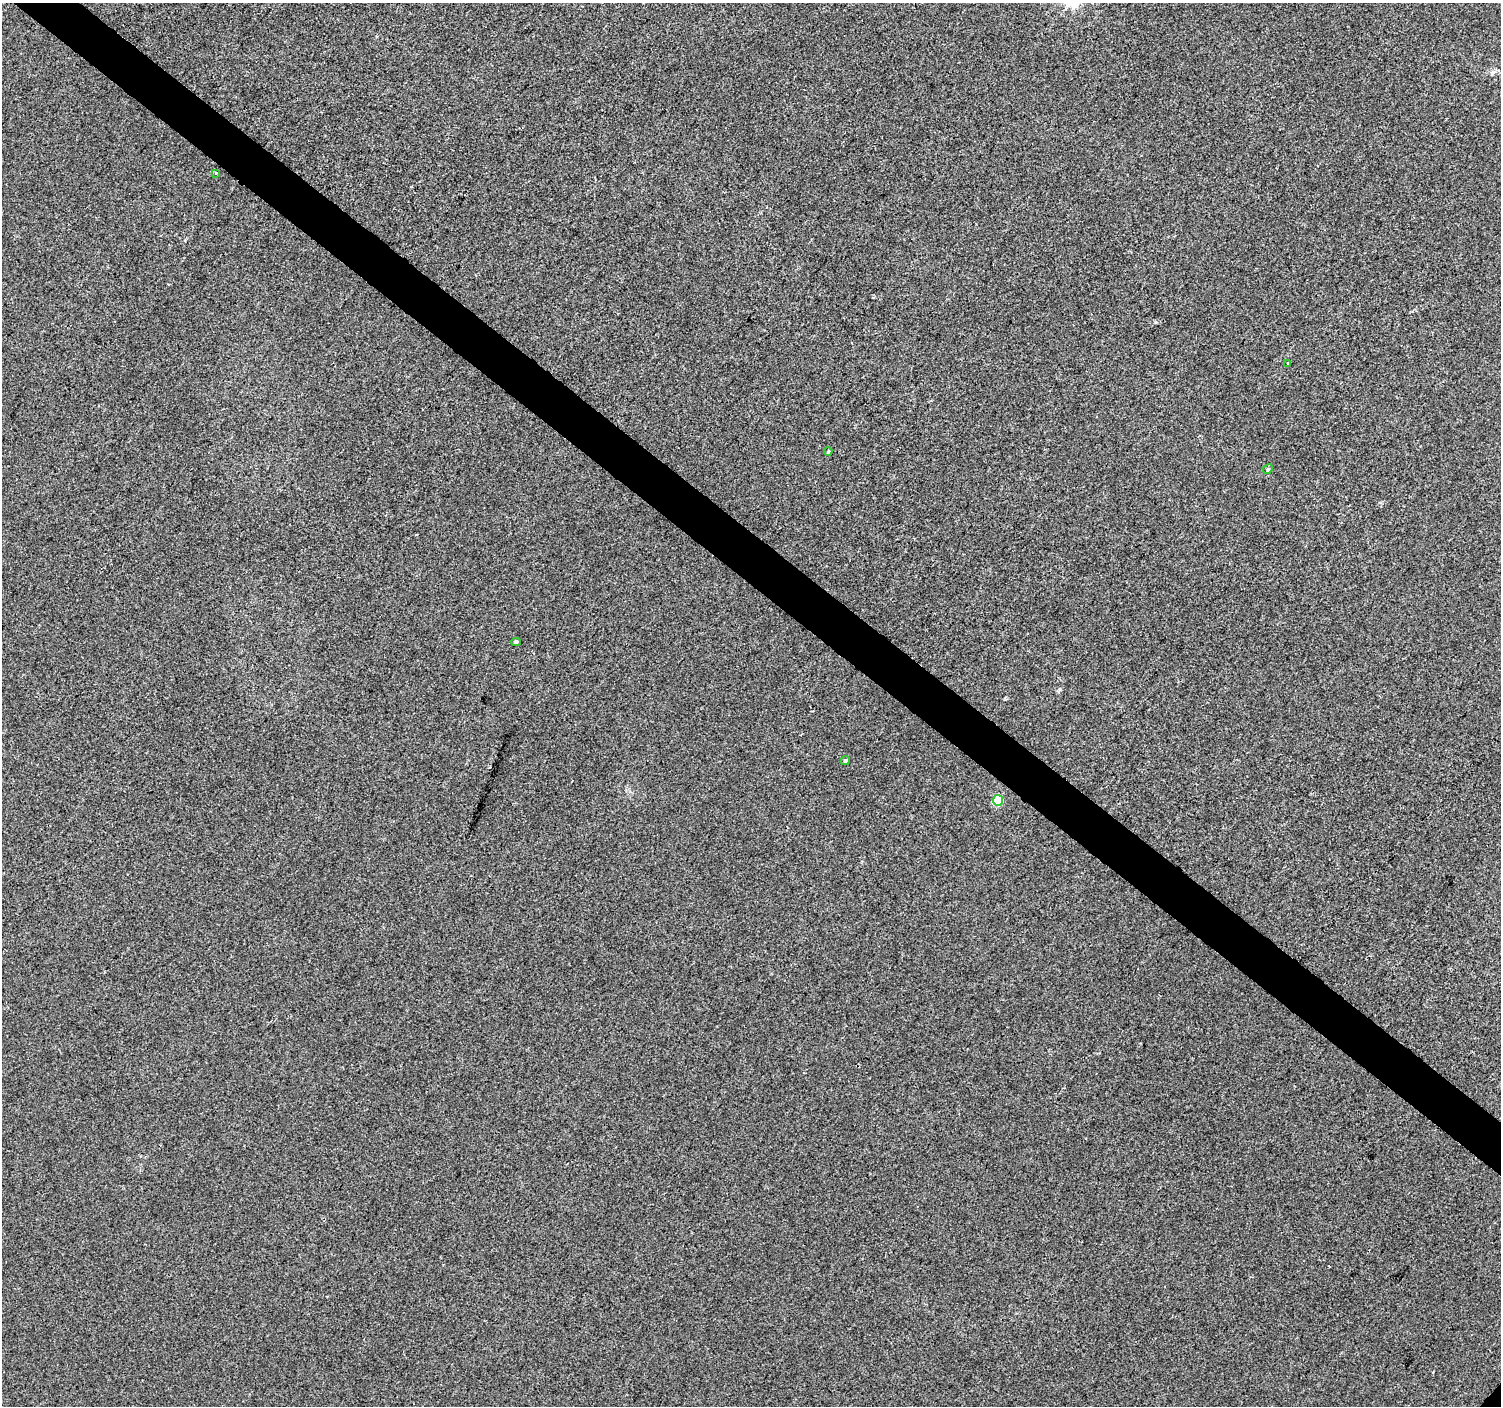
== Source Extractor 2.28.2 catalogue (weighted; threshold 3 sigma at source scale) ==
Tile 11 of 4 x 4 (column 3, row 3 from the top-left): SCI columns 3000-4498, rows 1580-2983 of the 6010 x 6031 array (HDU 1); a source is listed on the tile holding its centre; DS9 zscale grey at full resolution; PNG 1503 x 1408 px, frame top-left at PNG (2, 3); each listed source drawn as its Kron ellipse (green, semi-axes under 4 px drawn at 4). Shown black and unused: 4% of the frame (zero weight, under 2 of 3 exposures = <1% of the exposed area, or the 3 px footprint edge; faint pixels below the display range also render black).
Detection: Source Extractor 2.28.2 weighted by HDU 2 'WHT'; one run over the whole footprint, this tile lists its part. Background 8.56e-04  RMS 0.0048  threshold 0.0217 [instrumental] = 3 sigma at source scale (4.5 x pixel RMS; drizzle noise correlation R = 1.50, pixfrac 1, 0.0396/0.0396 arcsec/px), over >= 5 px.
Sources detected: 7; all 7 listed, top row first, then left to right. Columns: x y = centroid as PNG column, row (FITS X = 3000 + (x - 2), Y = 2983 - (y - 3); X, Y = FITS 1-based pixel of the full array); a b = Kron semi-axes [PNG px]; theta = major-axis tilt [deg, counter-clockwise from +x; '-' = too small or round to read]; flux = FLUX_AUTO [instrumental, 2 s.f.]
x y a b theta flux
216 173 3 3 - 1.3
1288 363 3 3 - 1.1
828 451 4 3 - 0.94
1268 469 5 4 - 0.61
516 642 4 3 - 4.5
845 760 5 4 - 0.68
998 800 5 5 - 26